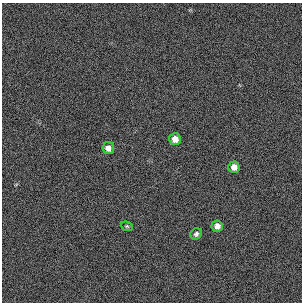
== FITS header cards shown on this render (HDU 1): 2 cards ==
NAXIS1  =                  300 / length of original image axis
NAXIS2  =                  300 / length of original image axis

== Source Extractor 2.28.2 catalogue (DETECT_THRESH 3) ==
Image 300 x 300 px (HDU 1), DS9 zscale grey, 1 PNG px = 1 image px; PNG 304 x 304 px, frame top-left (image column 1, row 300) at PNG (2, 3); each listed source drawn as its Kron ellipse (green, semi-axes under 4 px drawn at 4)
Background 384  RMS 67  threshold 200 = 3 sigma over >= 5 px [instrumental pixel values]
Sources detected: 6; all 6 listed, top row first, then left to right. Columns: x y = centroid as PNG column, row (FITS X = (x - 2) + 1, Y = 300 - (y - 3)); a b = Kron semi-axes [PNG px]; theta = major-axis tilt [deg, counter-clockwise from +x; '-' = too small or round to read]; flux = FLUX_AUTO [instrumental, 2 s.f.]
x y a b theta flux
175 139 6 6 - 33000
108 148 6 6 - 25000
234 167 5 5 - 26000
127 226 6 4 -20 6600
217 226 6 5 - 24000
196 234 6 5 - 12000